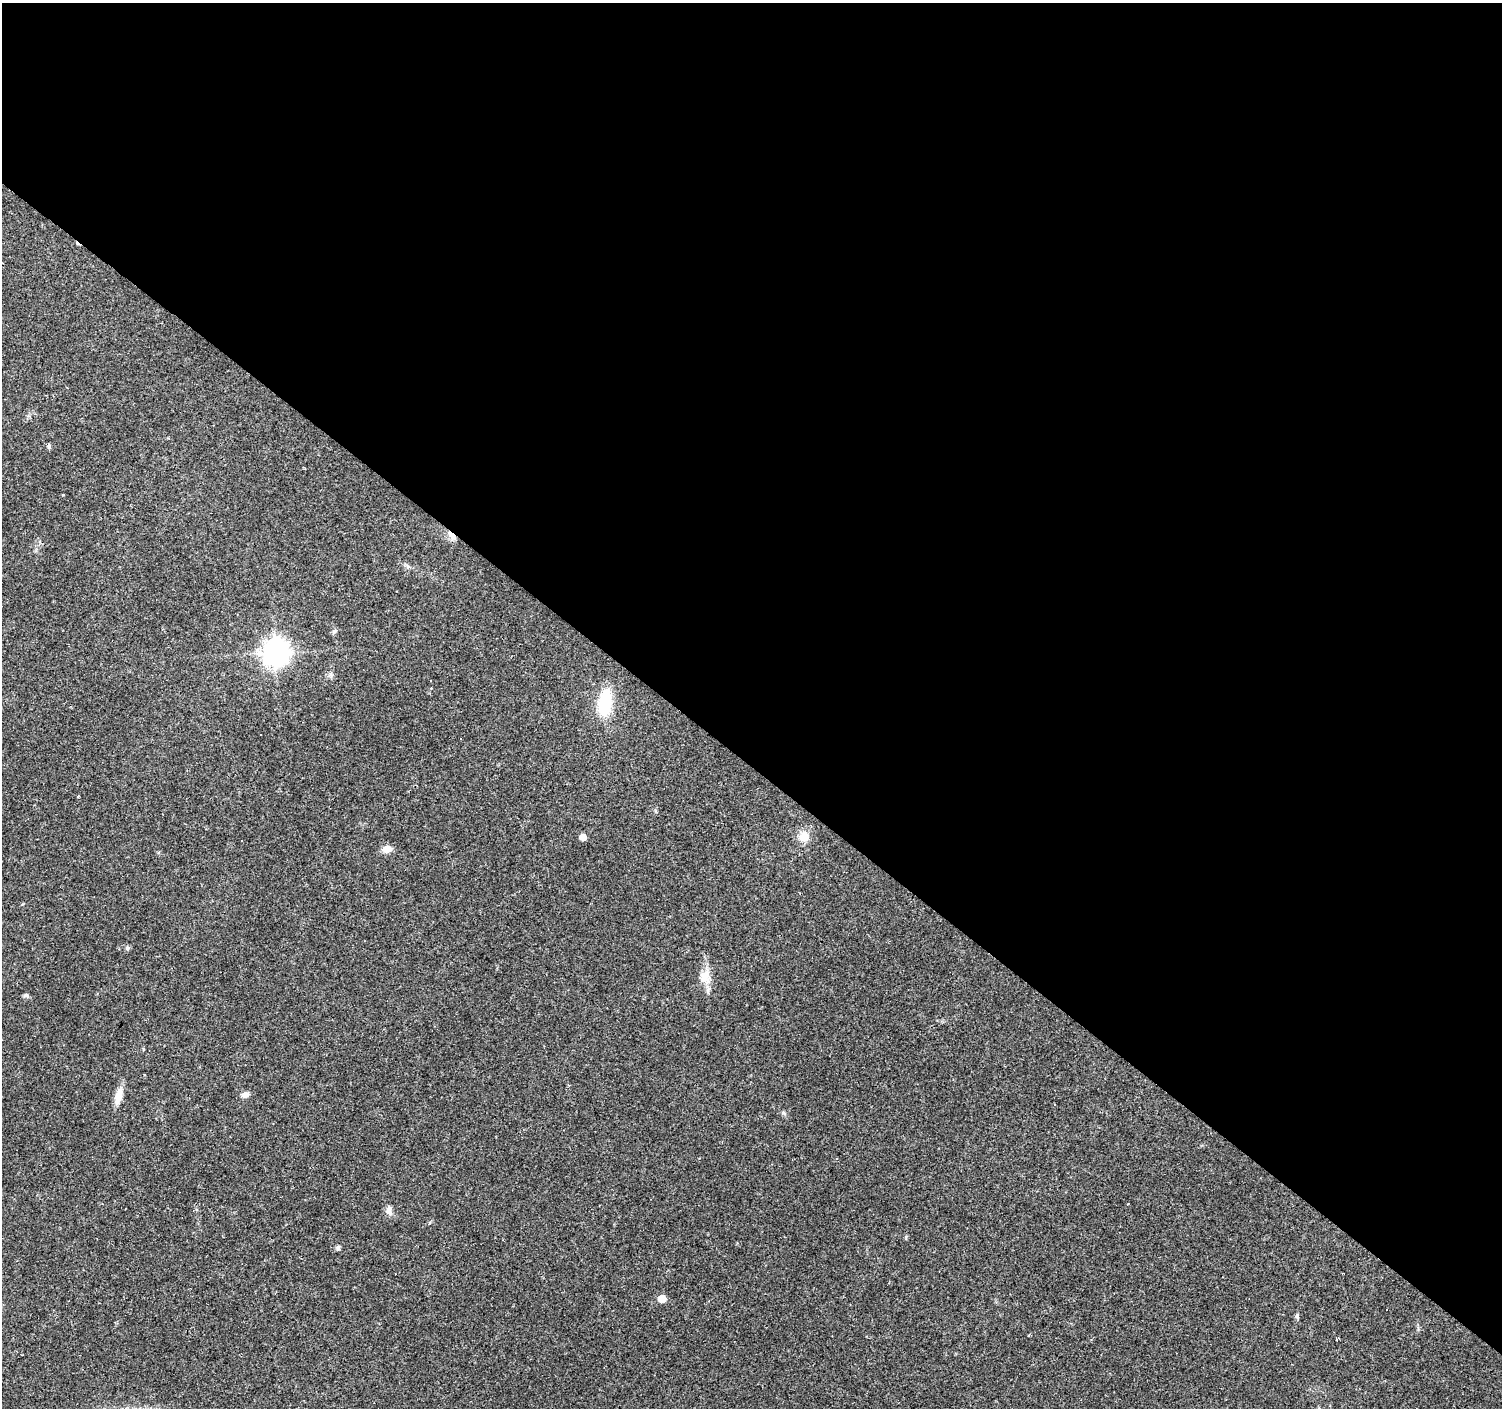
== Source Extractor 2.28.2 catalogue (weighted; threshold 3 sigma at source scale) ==
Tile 3 of 4 x 4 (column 3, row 1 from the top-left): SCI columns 3001-4500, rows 4384-5789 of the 6002 x 6022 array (HDU 1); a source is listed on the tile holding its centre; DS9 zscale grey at full resolution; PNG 1504 x 1410 px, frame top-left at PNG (2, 3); no overlay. Shown black and unused: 54% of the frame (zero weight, under 3 of 4 exposures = <1% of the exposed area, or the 3 px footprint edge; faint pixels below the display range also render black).
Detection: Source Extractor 2.28.2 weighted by HDU 2 'WHT'; one run over the whole footprint, this tile lists its part. Background 0.0579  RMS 0.004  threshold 0.0179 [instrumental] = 3 sigma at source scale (4.5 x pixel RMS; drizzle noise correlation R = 1.50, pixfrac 1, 0.0396/0.0396 arcsec/px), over >= 5 px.
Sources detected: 26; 2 cosmic-ray / hot-pixel residue — not listed; the other 24 listed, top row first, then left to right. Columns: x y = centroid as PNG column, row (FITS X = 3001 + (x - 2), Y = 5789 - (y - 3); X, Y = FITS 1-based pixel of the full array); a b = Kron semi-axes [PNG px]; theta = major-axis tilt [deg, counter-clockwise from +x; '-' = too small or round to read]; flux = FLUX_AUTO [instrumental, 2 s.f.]
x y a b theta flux
49 446 5 5 - 0.7
452 535 14 5 -50 2.1
334 631 8 5 62 0.76
275 653 9 9 - 410
431 688 3 2 - 0.59
605 703 21 10 82 24
78 796 3 3 - 0.63
583 837 5 5 - 4.3
804 837 11 10 - 5.3
241 840 2 2 - 0.35
387 849 12 8 11 3
127 948 6 5 - 0.7
705 977 19 14 -84 5.4
25 995 7 5 1 0.76
245 1095 10 6 9 1.9
119 1096 23 8 76 4.2
1055 1104 3 2 - 0.45
784 1113 8 4 -28 0.78
273 1123 3 2 - 0.24
389 1211 11 8 -80 2.4
338 1248 7 5 -60 0.77
662 1298 5 5 - 6.1
1297 1316 7 4 90 0.63
1337 1339 3 3 - 0.6
Overlapping masked pixels (flux is a lower limit): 1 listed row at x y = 452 535